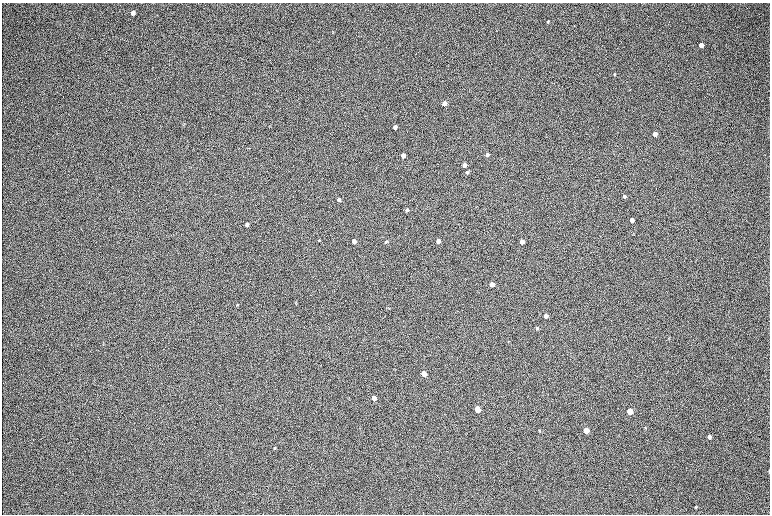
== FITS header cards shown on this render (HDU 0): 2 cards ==
NAXIS1  =                 1536 / length of data axis 1
NAXIS2  =                 1024 / length of data axis 2

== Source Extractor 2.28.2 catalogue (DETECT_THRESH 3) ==
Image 1536 x 1024 px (HDU 0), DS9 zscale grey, zoomed out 1/2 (1 PNG px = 2 x 2 image px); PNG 772 x 516 px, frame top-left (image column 1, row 1023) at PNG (2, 3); no overlay
Background 167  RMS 20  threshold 60.4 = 3 sigma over >= 5 px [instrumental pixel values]
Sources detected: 40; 1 cannot appear on this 1/2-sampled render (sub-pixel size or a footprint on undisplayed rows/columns) and is not listed; the other 39 listed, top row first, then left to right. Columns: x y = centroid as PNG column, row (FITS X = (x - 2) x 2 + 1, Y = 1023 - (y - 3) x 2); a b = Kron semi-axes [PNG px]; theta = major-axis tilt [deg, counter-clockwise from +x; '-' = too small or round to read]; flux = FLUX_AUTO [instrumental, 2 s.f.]
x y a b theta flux
133 13 4 3 - 19000
548 22 4 3 - 4500
701 45 4 4 - 21000
614 74 4 3 - 2700
444 103 4 3 - 52000
184 124 4 2 - 2600
395 127 3 3 - 25000
655 134 4 3 - 29000
487 154 3 3 - 13000
403 155 4 3 - 43000
464 165 4 3 - 30000
467 172 4 4 - 6200
624 196 4 3 - 8700
339 199 3 3 - 22000
407 210 3 3 - 15000
632 220 4 3 - 23000
247 224 3 3 - 18000
319 240 3 3 - 3100
354 241 3 3 - 43000
438 241 3 3 - 33000
386 242 4 3 - 4100
522 242 4 3 - 38000
492 284 4 3 - 39000
296 303 4 3 - 2600
237 305 3 3 - 3500
388 308 3 3 - 2000
546 316 3 3 - 18000
537 328 4 3 - 5400
424 374 4 3 - 110000
374 398 4 3 - 66000
477 409 4 3 - 170000
630 411 4 4 - 100000
645 428 3 2 - 2300
539 430 4 3 - 2900
586 430 4 4 - 80000
709 437 5 4 - 11000
275 448 4 3 - 3100
769 471 5 2 - 2600
696 507 5 3 - 3200
At the frame edge (FLAGS 8, measured only in part): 1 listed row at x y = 769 471
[1 sub-pixel or undisplayed-footprint detection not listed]